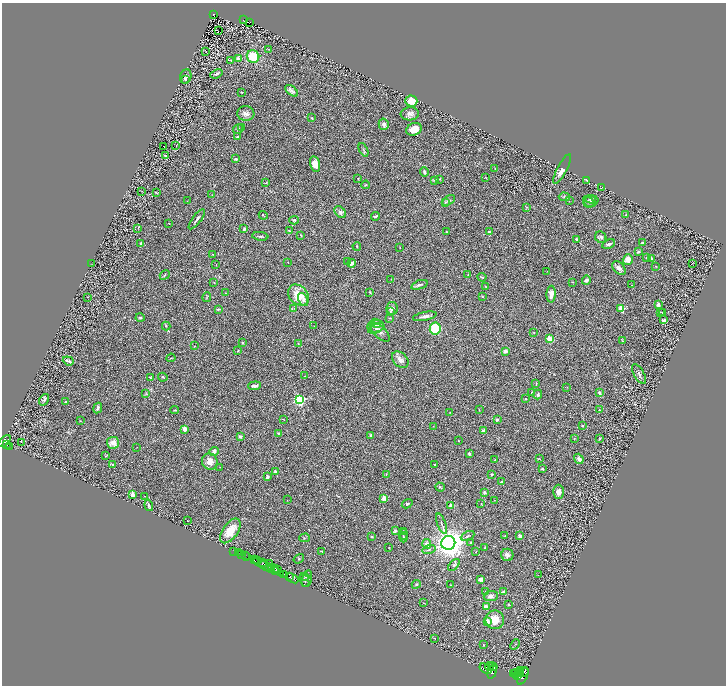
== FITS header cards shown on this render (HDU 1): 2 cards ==
NAXIS1  =                 1448
NAXIS2  =                 1367

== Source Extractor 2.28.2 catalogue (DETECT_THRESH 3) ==
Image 1448 x 1367 px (HDU 1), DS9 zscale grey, zoomed out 1/2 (1 PNG px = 2 x 2 image px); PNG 728 x 688 px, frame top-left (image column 1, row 1366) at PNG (2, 3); each listed source drawn as its Kron ellipse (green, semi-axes under 4 px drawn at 4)
Background 0.6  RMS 0.03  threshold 0.091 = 3 sigma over >= 5 px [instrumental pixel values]
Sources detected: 310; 37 cannot appear on this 1/2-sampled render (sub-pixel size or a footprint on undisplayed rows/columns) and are neither listed nor drawn; the other 273 listed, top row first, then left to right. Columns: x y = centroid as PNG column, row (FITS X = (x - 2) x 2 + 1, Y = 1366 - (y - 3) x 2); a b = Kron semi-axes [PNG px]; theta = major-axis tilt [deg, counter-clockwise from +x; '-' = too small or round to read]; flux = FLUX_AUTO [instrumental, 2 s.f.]
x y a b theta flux
213 14 2 2 - 36
244 20 3 2 - 11
250 22 2 1 - 2.1
218 31 2 1 - 51
268 49 2 1 - 2.1
206 52 2 1 - 46
253 56 6 6 - 170
238 59 3 3 - 23
231 60 4 3 - 4.3
216 74 6 3 22 13
186 77 7 5 70 15
185 79 3 3 - 5.8
292 91 7 4 -38 17
242 92 3 3 - 4.7
411 101 6 5 - 83
246 113 8 7 - 24
410 114 9 6 3 23
311 118 3 2 - 3.9
384 124 5 5 - 15
241 128 2 2 - 2
238 129 5 4 - 8.4
414 129 8 6 23 54
237 137 3 2 - 6.9
176 145 2 2 - 1.7
163 146 2 1 - 2.3
364 150 7 3 -64 7.7
165 156 4 3 - 8.6
235 159 2 2 - 23
315 164 8 5 -77 47
495 169 3 2 - 3.2
562 169 16 4 62 34
424 172 4 3 - 14
485 177 3 2 - 2.1
358 179 3 2 - 3.4
439 179 3 3 - 5.3
435 180 4 3 - 8.8
587 180 4 2 - 8.2
266 183 4 2 - 3.5
366 185 4 3 - 5.1
602 188 4 2 - 2.2
142 191 2 1 - 1.4
156 193 4 2 - 4.1
212 195 2 1 - 1.8
564 197 5 2 - 5.5
591 199 6 4 -17 8.4
449 200 7 3 30 8.7
187 201 2 2 - 1.6
569 201 2 1 - 1.2
588 201 6 4 -50 11
445 202 3 3 - 5.1
591 202 7 5 22 16
526 207 3 2 - 3.2
340 212 7 4 -46 17
263 215 4 2 - 3.8
626 215 3 3 - 4.5
375 216 4 2 - 10
197 219 12 2 53 12
294 220 5 3 - 8
169 224 2 1 - 1.6
138 228 3 2 - 2.6
244 229 3 2 - 11
289 231 3 2 - 5.6
446 232 2 2 - 3.1
489 232 2 2 - 12
301 235 3 2 - 4.1
260 236 8 3 -7 10
601 237 6 5 - 14
576 239 3 3 - 6.7
141 243 3 2 - 12
642 243 4 2 - 6.6
609 244 7 3 25 11
357 246 4 3 - 5.4
400 247 2 2 - 2
639 251 3 3 - 8.5
212 254 3 2 - 3.4
646 258 2 2 - 9.1
651 258 2 2 - 4.4
628 259 5 5 - 40
288 262 2 2 - 3.1
347 262 3 3 - 4.8
352 263 4 3 - 17
692 263 2 1 - 2.3
92 264 2 1 - 1.3
216 265 2 2 - 1.5
656 266 3 2 - 3.1
619 268 8 5 -44 25
547 271 2 1 - 1.6
165 275 5 3 - 5.2
468 275 3 2 - 2.9
482 277 4 3 - 5.4
391 279 2 1 - 2.1
586 280 4 3 - 11
572 282 2 2 - 3.8
214 283 2 2 - 2.3
419 285 8 3 19 12
632 285 2 2 - 3.7
485 286 2 2 - 1.9
370 292 3 2 - 3.9
225 293 2 2 - 2.4
551 294 8 4 89 35
298 295 12 9 -44 110
88 297 2 1 - 2.3
207 297 5 2 - 3.9
482 297 3 2 - 3.7
303 300 7 4 -64 17
658 305 4 4 - 11
294 308 2 2 - 3.9
392 308 6 5 - 16
218 309 4 2 - 6.8
621 309 3 3 - 270
390 311 4 3 - 4.7
660 312 2 1 - 1.9
662 313 2 1 - 2.5
425 316 12 3 11 17
140 318 4 2 - 5.6
390 318 4 2 - 4
664 320 4 2 - 15
376 323 5 4 - 7.7
166 326 4 2 - 5.7
314 326 2 1 - 1.6
376 326 8 6 10 19
376 328 8 4 20 16
435 329 6 5 - 200
380 332 12 5 -43 20
534 333 2 2 - 2.3
549 339 2 2 - 200
623 341 3 2 - 3.6
243 343 4 3 - 4.5
298 343 3 2 - 3.7
194 346 2 1 - 1.8
238 351 3 3 - 5.5
505 351 3 2 - 36
171 358 5 2 - 3.6
400 360 9 6 -44 31
68 361 6 2 -21 13
639 374 11 5 -60 18
305 376 2 1 - 1.6
163 377 4 2 - 5.7
150 378 3 2 - 5.7
536 383 3 2 - 2.9
254 386 6 3 5 20
567 387 3 3 - 2.7
531 393 3 2 - 3.1
599 393 3 2 - 13
146 394 3 3 - 4.4
538 395 5 3 - 10
525 399 2 2 - 2.7
44 400 6 4 54 12
299 400 3 3 - 960
66 402 3 2 - 4.9
98 408 5 3 - 11
175 410 4 2 - 3.9
479 410 3 2 - 2.1
599 410 3 2 - 3.2
450 412 2 2 - 2.6
284 419 3 1 - 2.1
497 419 4 3 - 6.3
80 421 2 2 - 2.2
433 426 2 2 - 2.9
582 426 2 2 - 9.4
185 429 4 3 - 32
483 430 4 3 - 8.6
278 433 3 2 - 5.1
371 435 3 3 - 5.1
240 436 3 3 - 16
600 438 4 3 - 4
574 439 2 2 - 2.4
5 441 7 4 43 1500
458 441 2 2 - 2.1
21 442 2 1 - 2.2
113 443 6 6 - 44
7 445 2 1 - 150
10 446 4 2 - 110
137 447 2 1 - 3.7
214 451 5 4 - 19
469 454 4 3 - 9.7
106 456 3 2 - 4.9
539 459 3 2 - 2.6
579 459 5 4 - 18
495 460 2 2 - 4.5
210 461 8 8 - 47
113 464 3 3 - 5.6
435 465 3 2 - 5.6
220 467 2 2 - 1.7
542 469 2 2 - 12
275 472 2 2 - 42
386 474 4 2 - 2.9
492 474 3 3 - 5.8
267 477 2 2 - 35
501 482 2 2 - 15
440 487 5 3 - 6.6
484 492 4 3 - 8.8
558 492 7 5 89 37
132 495 4 3 - 19
144 496 2 1 - 1.9
384 498 2 2 - 130
287 500 2 2 - 1.7
494 500 2 2 - 1.4
407 504 5 3 - 8.2
481 504 2 2 - 3
149 505 6 3 -70 11
451 505 2 2 - 62
187 520 2 2 - 1.6
442 524 11 2 -69 9.8
230 531 14 7 55 100
395 531 4 4 - 8.8
403 531 3 2 - 2.6
403 534 5 2 - 4.9
372 536 2 2 - 5.8
468 536 7 3 25 8.4
505 536 3 2 - 2.7
520 536 2 2 - 51
403 537 5 2 - 6
304 538 5 2 - 4.7
448 543 7 7 - 5900
471 543 3 2 - 6.4
427 544 5 4 - 20
389 547 2 1 - 1.8
485 548 3 2 - 6.7
429 550 6 2 16 6.8
234 551 2 1 - 43
322 551 2 2 - 3.9
476 552 2 2 - 1.8
238 553 3 2 - 110
242 554 3 2 - 330
507 555 6 6 - 24
245 556 3 1 - 43
247 556 2 1 - 28
254 559 2 1 - 96
299 559 5 3 - 5.8
255 561 2 1 - 230
257 561 2 1 - 100
263 562 2 2 - 370
264 564 4 1 - 340
269 564 3 2 - 370
454 565 7 4 48 12
268 567 18 2 -26 390
271 568 3 1 - 230
275 568 3 2 - 710
276 570 2 1 - 160
278 570 3 2 - 410
284 574 2 2 - 500
538 575 2 2 - 1.8
289 577 3 2 - 760
305 577 4 3 - 4.8
293 578 6 2 -36 110
307 579 8 5 76 15
481 579 2 2 - 62
304 580 7 2 -68 6.6
416 584 4 3 - 5.2
451 585 3 2 - 2.7
486 591 3 2 - 4.6
503 592 3 3 - 22
491 596 7 5 5 25
424 603 3 2 - 1.7
509 605 2 2 - 7.8
486 607 4 3 - 30
495 620 9 9 - 83
487 621 4 3 - 23
435 639 2 1 - 2
515 644 6 2 46 5.1
483 645 3 2 - 3.6
490 666 5 2 - 2600
493 667 4 2 - 1900
486 669 7 4 -34 6700
521 671 3 2 - 1300
492 672 7 3 71 3200
523 672 6 3 27 3000
513 673 3 2 - 1700
519 673 3 2 - 1100
516 674 4 3 - 3900
518 676 2 2 - 1600
523 676 9 3 65 2800
At the frame edge (FLAGS 8, measured only in part): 1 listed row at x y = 5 441
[37 sub-pixel or undisplayed-footprint detections neither listed nor drawn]